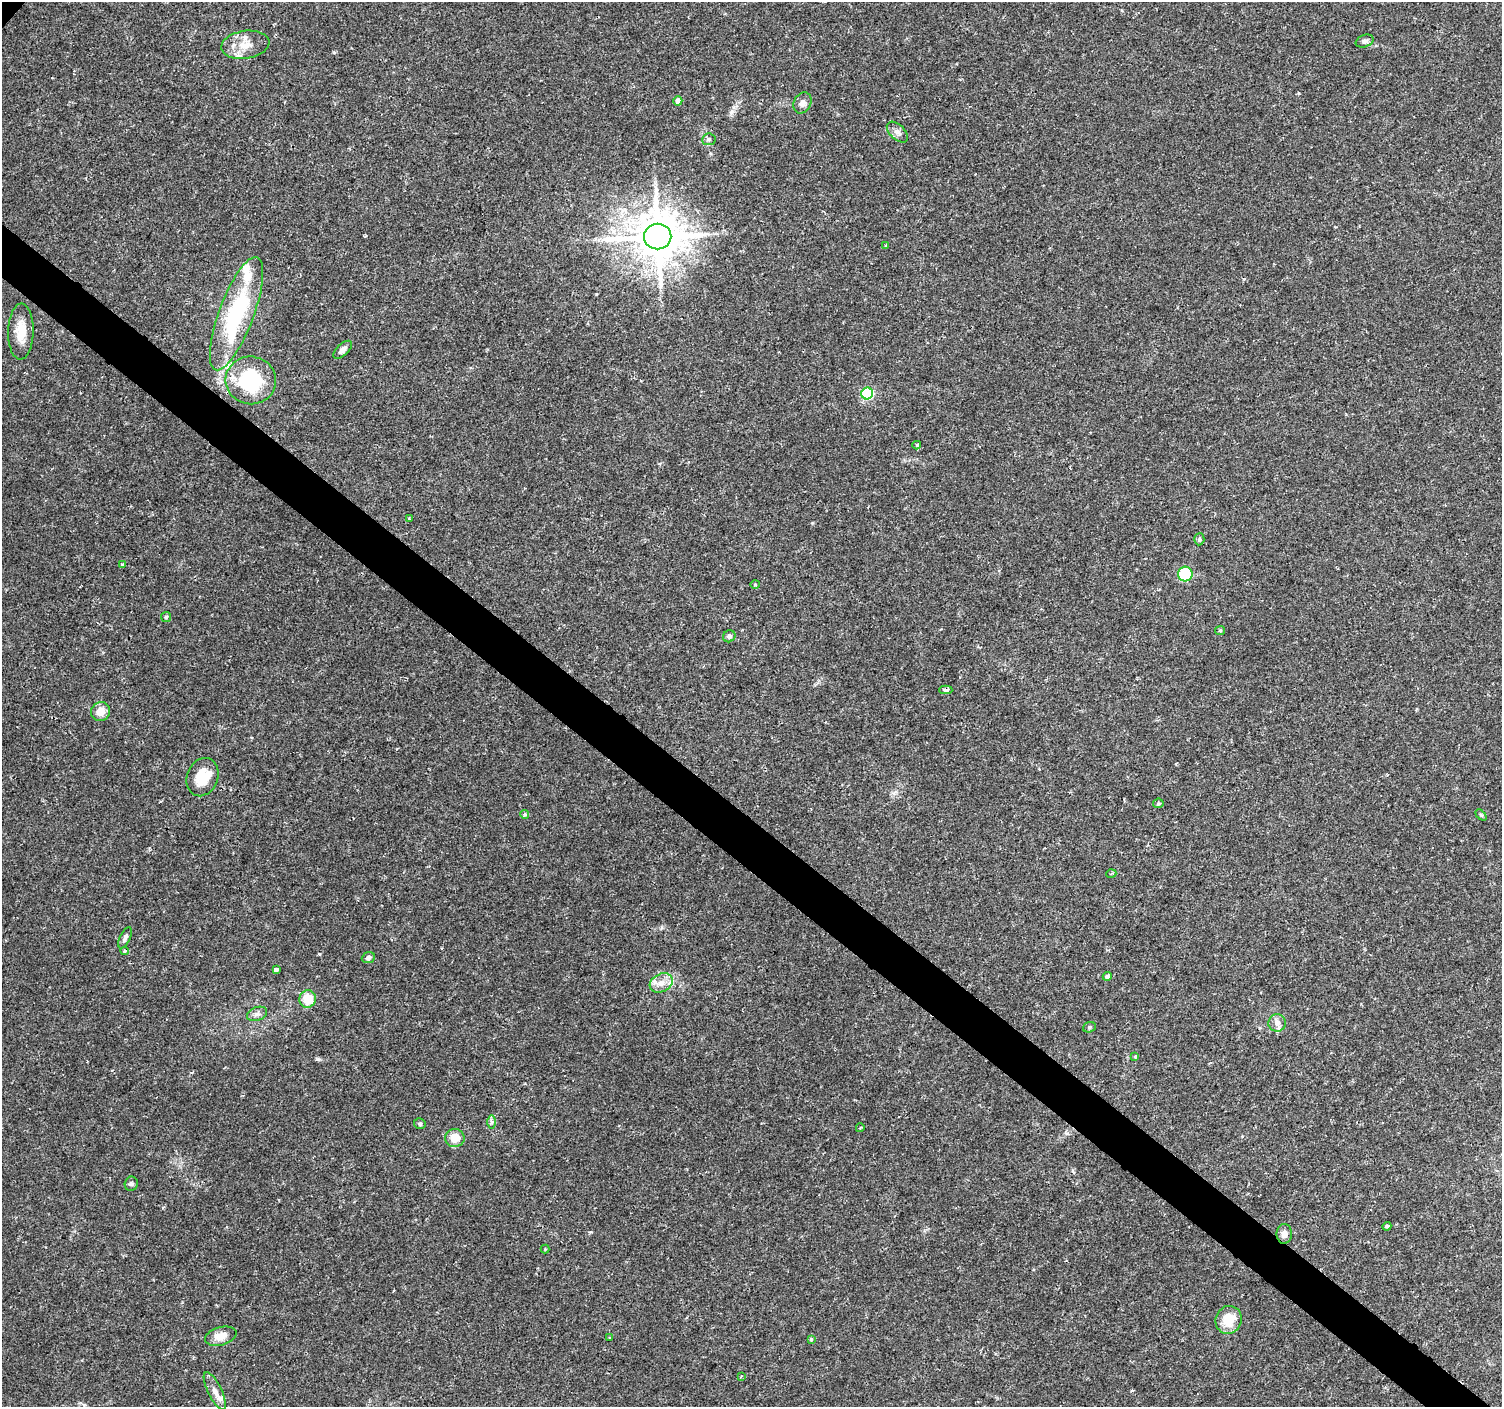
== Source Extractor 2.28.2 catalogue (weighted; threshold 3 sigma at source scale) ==
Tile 6 of 4 x 4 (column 2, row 2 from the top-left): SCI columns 1506-3005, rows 3046-4450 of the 6006 x 6026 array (HDU 1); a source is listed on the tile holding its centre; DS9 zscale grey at full resolution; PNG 1504 x 1409 px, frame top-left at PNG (2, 2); each listed source drawn as its Kron ellipse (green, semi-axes under 4 px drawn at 4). Shown black and unused: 4% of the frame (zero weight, under 2 of 3 exposures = <1% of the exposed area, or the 3 px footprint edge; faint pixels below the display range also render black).
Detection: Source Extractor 2.28.2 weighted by HDU 2 'WHT'; one run over the whole footprint, this tile lists its part. Background 0.0217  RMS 0.0027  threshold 0.0123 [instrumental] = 3 sigma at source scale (4.5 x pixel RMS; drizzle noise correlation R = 1.50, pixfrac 1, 0.0396/0.0396 arcsec/px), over >= 5 px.
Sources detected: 61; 2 cosmic-ray / hot-pixel residue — neither listed nor drawn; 5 inside a brighter listed object's ellipse — not listed separately; the other 54 listed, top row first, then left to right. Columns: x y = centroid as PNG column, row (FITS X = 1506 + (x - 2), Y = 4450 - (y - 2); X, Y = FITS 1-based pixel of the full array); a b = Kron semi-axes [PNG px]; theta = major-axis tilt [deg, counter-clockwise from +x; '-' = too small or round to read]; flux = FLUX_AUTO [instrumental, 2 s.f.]
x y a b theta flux
1365 41 9 6 19 0.76
245 45 24 14 8 4.6
678 101 4 4 - 1.6
802 103 11 8 63 1.5
897 132 13 7 -44 1.2
709 139 7 5 7 0.58
658 236 14 13 - 1200
886 245 3 2 - 0.36
236 314 60 17 70 30
21 332 28 12 89 4.9
343 350 11 6 44 1.4
251 380 25 24 - 20
867 394 6 6 - 28
917 445 4 3 - 0.52
409 518 4 3 - 0.3
1199 539 6 5 - 0.67
122 565 4 3 - 0.74
1185 574 7 7 - 13
755 584 4 4 - 0.33
166 617 5 5 - 0.39
1220 631 5 4 - 0.35
729 636 6 5 - 0.78
946 690 7 3 -1 0.83
100 712 10 9 - 3
202 777 20 15 68 6.4
1158 803 5 4 - 0.37
525 814 4 4 - 0.39
1481 815 6 4 -44 0.38
1111 874 5 3 - 0.28
125 938 11 5 65 0.88
125 951 4 4 - 0.38
368 957 6 5 - 0.92
276 969 4 3 - 2.5
1107 976 4 4 - 0.93
661 983 12 9 27 2.4
308 999 9 8 - 5.2
257 1014 10 6 22 1.1
1277 1023 9 8 - 1.5
1089 1027 6 5 - 0.43
1135 1057 4 4 - 0.48
491 1122 7 4 -90 0.59
420 1124 6 5 - 0.51
860 1128 4 3 - 0.27
455 1138 9 9 - 3.9
131 1184 7 6 - 0.58
1387 1226 4 4 - 0.55
1284 1234 10 7 -89 1.5
545 1249 4 4 - 0.24
1229 1320 14 13 - 5.6
221 1336 16 9 16 3.3
609 1337 3 2 - 0.26
811 1339 3 3 - 0.39
741 1376 4 3 - 0.3
215 1391 20 7 -64 2.1
Unlisted compact peaks at least as high as the median listed source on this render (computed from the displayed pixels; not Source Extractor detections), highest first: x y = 317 1059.